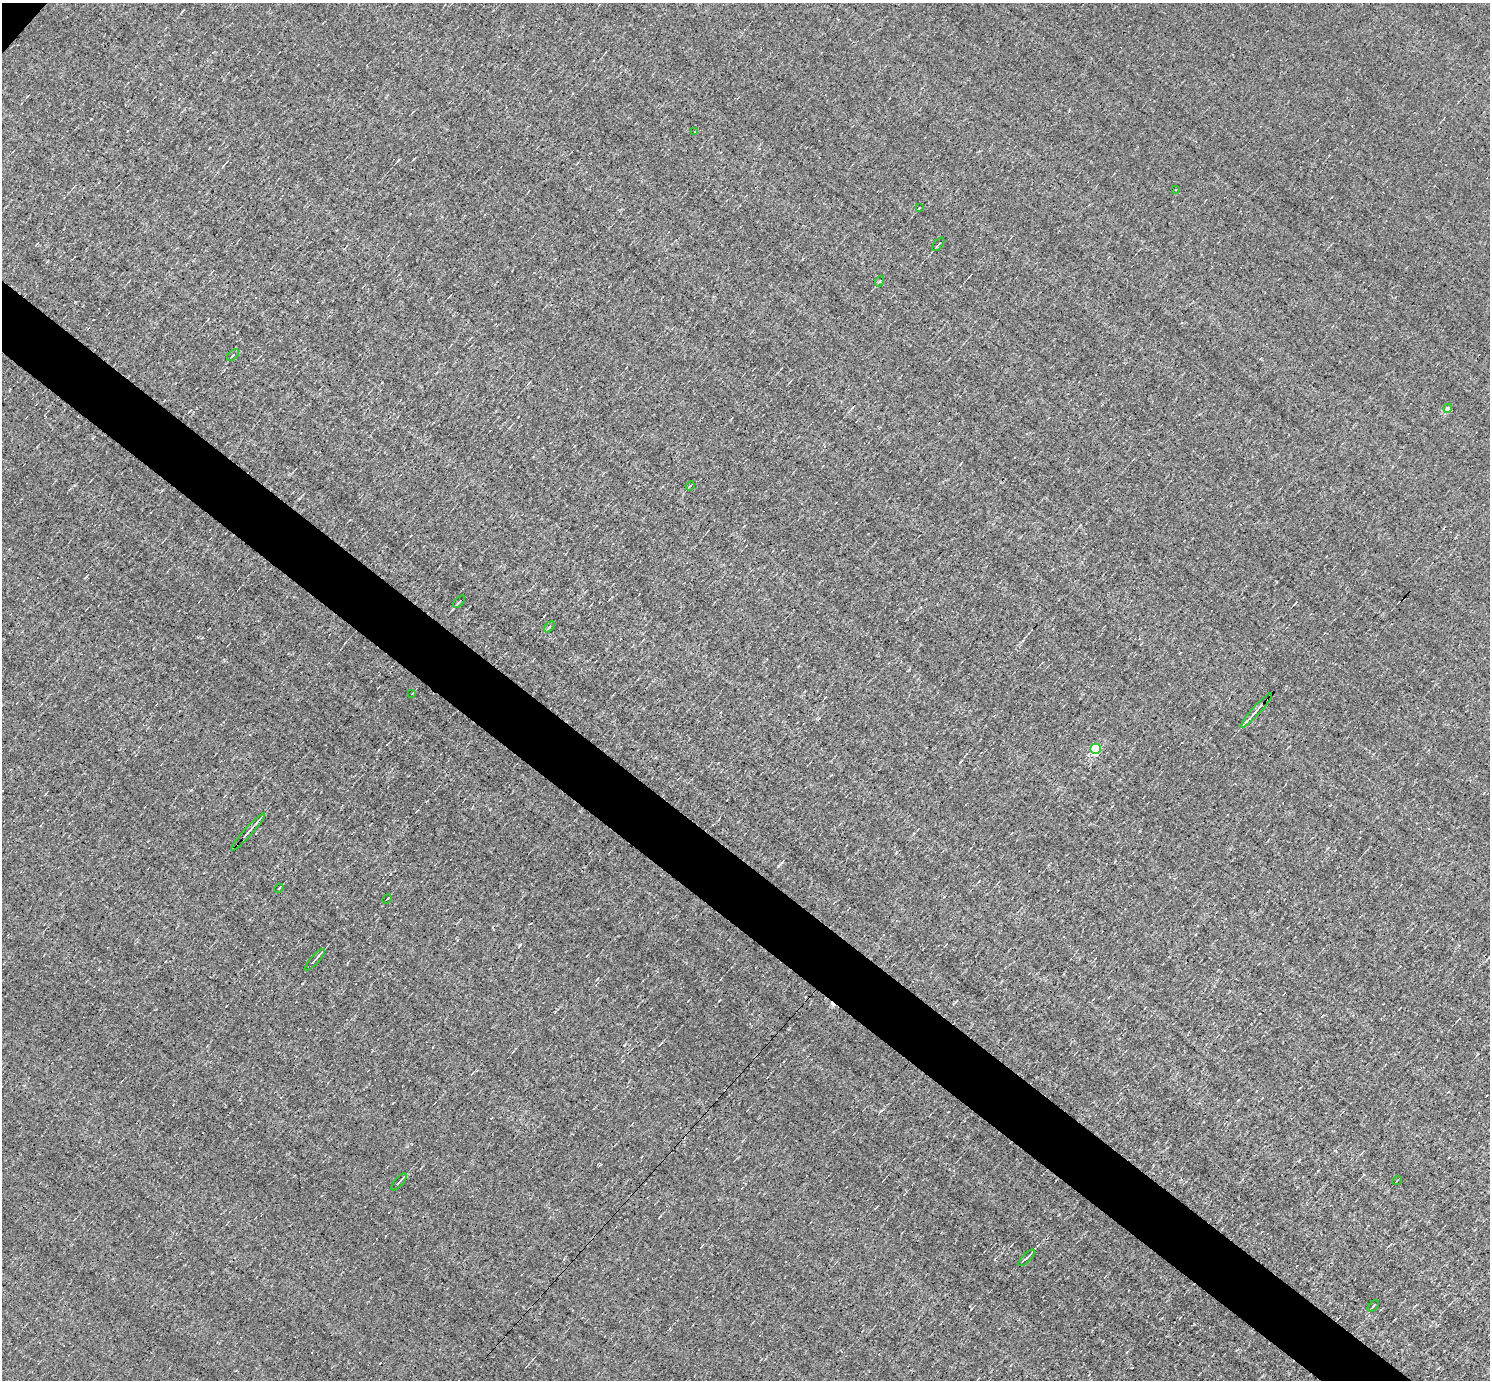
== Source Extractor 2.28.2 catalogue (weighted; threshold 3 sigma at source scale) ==
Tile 6 of 4 x 4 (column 2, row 2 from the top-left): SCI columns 1489-2976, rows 3050-4427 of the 5951 x 5956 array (HDU 1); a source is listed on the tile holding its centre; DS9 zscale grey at full resolution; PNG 1492 x 1382 px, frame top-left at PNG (2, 3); each listed source drawn as its Kron ellipse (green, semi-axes under 4 px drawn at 4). Shown black and unused: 5% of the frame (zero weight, under 3 of 4 exposures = <1% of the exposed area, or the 3 px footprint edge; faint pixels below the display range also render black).
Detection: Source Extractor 2.28.2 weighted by HDU 2 'WHT'; one run over the whole footprint, this tile lists its part. Background 0.00845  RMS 0.05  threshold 0.223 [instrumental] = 3 sigma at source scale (4.5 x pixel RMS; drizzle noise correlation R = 1.50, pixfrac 1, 0.05/0.05 arcsec/px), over >= 5 px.
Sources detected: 31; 10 cosmic-ray / hot-pixel residue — neither listed nor drawn; the other 21 listed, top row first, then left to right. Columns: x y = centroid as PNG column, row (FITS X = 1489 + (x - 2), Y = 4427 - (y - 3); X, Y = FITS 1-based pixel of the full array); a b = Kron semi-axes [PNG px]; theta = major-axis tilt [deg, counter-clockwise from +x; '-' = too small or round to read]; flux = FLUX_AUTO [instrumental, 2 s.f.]
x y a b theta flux
694 132 3 3 - 7
1176 189 2 2 - 3.6
919 208 4 2 - 4.1
938 244 8 3 51 9
880 281 5 3 - 5.5
233 355 7 3 46 6.8
1448 408 4 4 - 34
690 486 4 3 - 4.6
459 602 7 3 48 6.9
549 627 6 3 46 5.6
412 693 3 2 - 2.9
1256 710 23 2 48 26
1096 749 5 5 - 460
248 832 25 3 48 23
279 888 5 3 - 5.4
387 899 5 2 - 3.7
315 960 14 3 48 18
1397 1181 5 3 - 4.7
399 1182 10 2 49 11
1027 1258 11 3 45 13
1373 1306 7 2 47 4.8
Unlisted compact peaks at least as high as the median listed source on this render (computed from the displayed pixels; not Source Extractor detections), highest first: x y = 778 866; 520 945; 237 332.